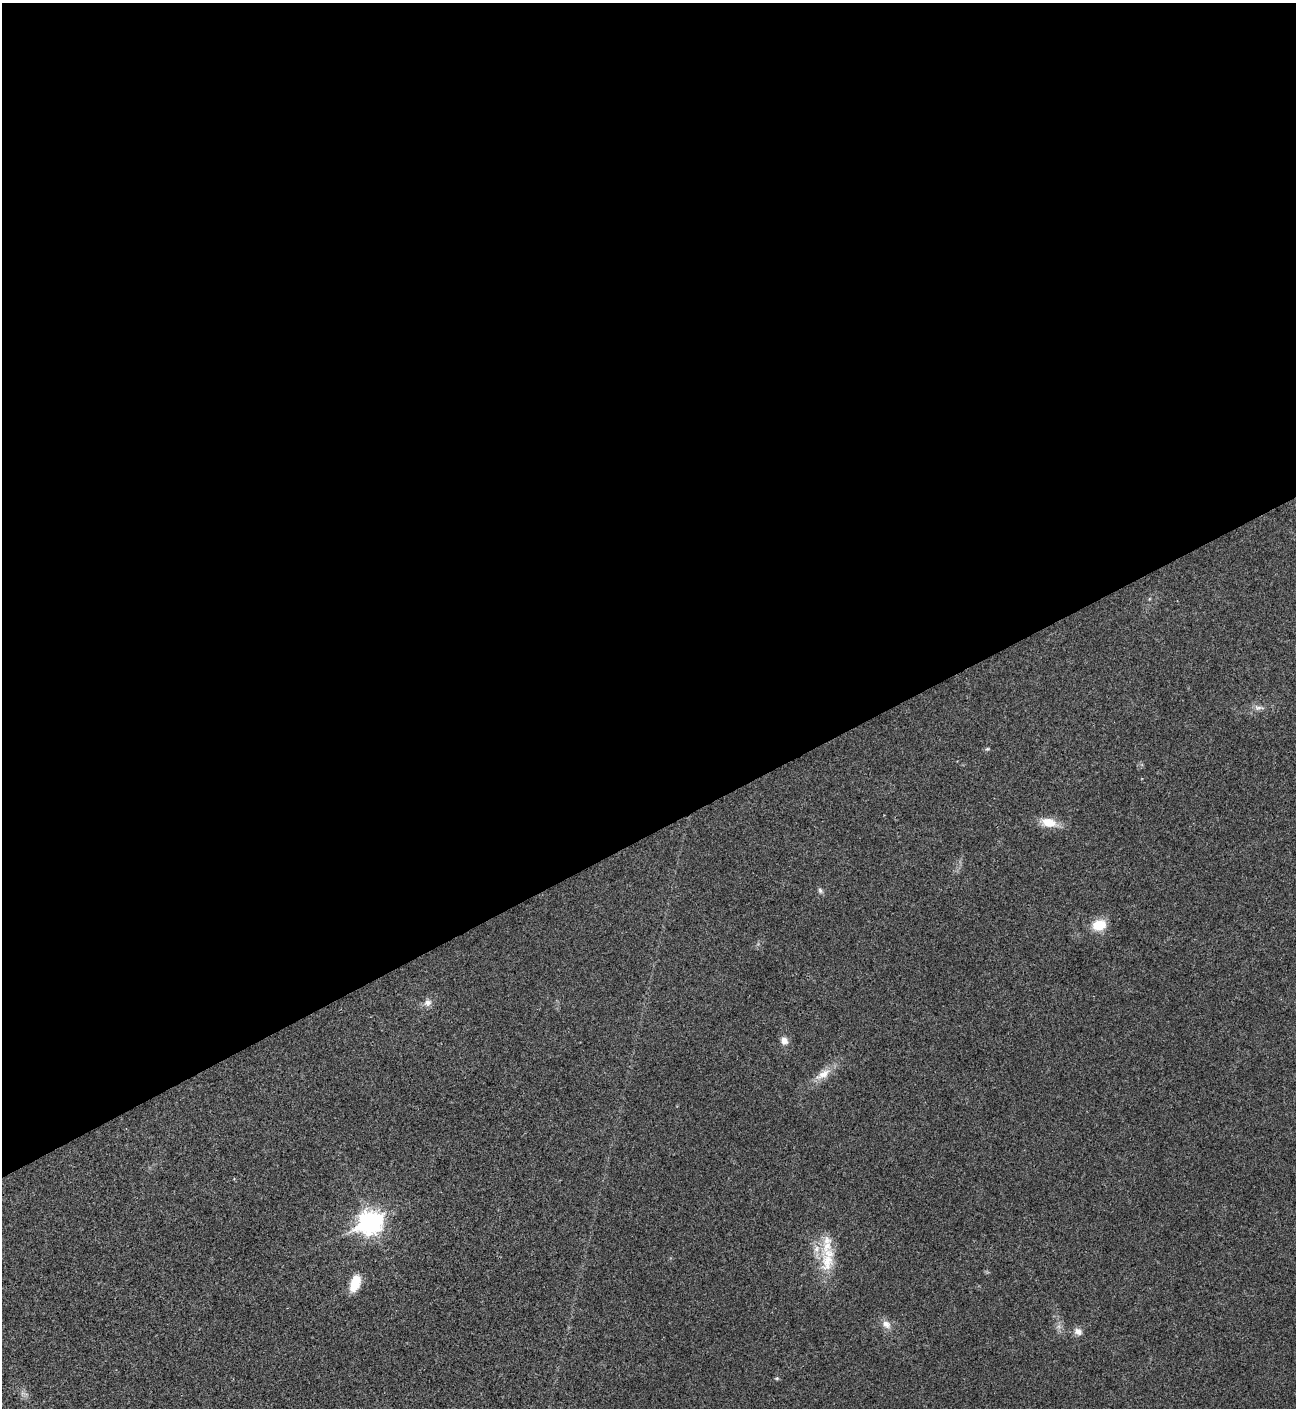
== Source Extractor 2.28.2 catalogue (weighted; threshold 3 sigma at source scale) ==
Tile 2 of 4 x 4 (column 2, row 1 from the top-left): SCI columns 1582-2875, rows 4220-5625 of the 5620 x 5631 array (HDU 1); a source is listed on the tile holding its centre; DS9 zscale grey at full resolution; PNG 1298 x 1410 px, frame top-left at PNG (2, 3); no overlay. Shown black and unused: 59% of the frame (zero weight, under 3 of 4 exposures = <1% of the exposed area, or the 3 px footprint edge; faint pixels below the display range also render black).
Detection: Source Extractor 2.28.2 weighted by HDU 2 'WHT'; one run over the whole footprint, this tile lists its part. Background 0.0207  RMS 0.004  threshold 0.018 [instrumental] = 3 sigma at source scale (4.5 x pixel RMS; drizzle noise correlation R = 1.50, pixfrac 1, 0.05/0.05 arcsec/px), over >= 5 px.
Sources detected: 16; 2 inside a brighter listed object's ellipse — not listed separately; the other 14 listed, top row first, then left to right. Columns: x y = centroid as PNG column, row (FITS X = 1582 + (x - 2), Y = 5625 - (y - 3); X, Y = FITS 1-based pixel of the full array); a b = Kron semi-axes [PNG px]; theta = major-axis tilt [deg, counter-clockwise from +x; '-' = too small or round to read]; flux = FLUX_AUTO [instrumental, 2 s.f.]
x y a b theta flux
1258 708 14 6 -2 1.9
987 749 5 4 - 0.51
1049 823 17 10 -11 7.3
820 890 8 5 -63 0.93
1099 925 13 10 16 9.1
428 1003 11 9 26 2.2
784 1041 10 9 - 2.3
823 1074 24 10 31 5.1
370 1223 10 8 26 250
827 1262 29 18 83 13
355 1283 20 11 72 7.4
886 1324 13 9 -44 2.8
1078 1331 9 8 - 2.5
777 1378 5 3 - 0.47